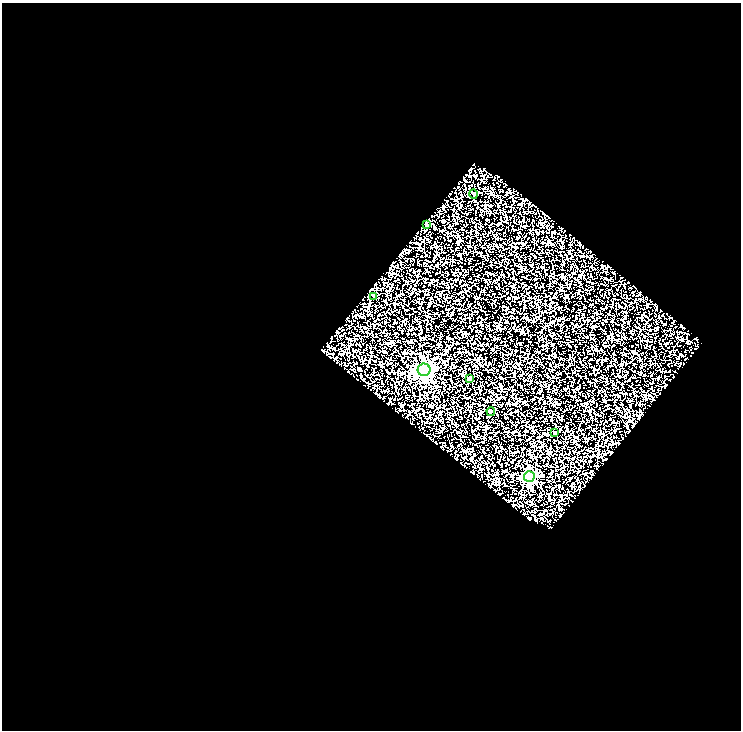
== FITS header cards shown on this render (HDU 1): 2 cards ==
NAXIS1  =                  739
NAXIS2  =                  728

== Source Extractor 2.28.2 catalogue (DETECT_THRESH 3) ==
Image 739 x 728 px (HDU 1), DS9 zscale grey, 1 PNG px = 1 image px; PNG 743 x 732 px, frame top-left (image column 1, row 728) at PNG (2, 3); each listed source drawn as its Kron ellipse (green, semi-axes under 4 px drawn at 4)
Background 1.3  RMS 3.7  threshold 11.2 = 3 sigma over >= 5 px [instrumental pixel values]
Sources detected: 8; all 8 listed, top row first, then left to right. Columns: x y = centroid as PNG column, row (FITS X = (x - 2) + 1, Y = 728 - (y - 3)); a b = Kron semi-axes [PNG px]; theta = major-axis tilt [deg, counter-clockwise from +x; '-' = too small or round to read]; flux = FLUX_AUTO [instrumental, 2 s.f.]
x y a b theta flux
474 194 5 3 - 240
426 225 4 3 - 540
374 296 3 2 - 270
424 370 6 6 - 83000
470 378 3 3 - 370
491 411 4 4 - 560
554 432 3 2 - 200
529 477 5 5 - 30000